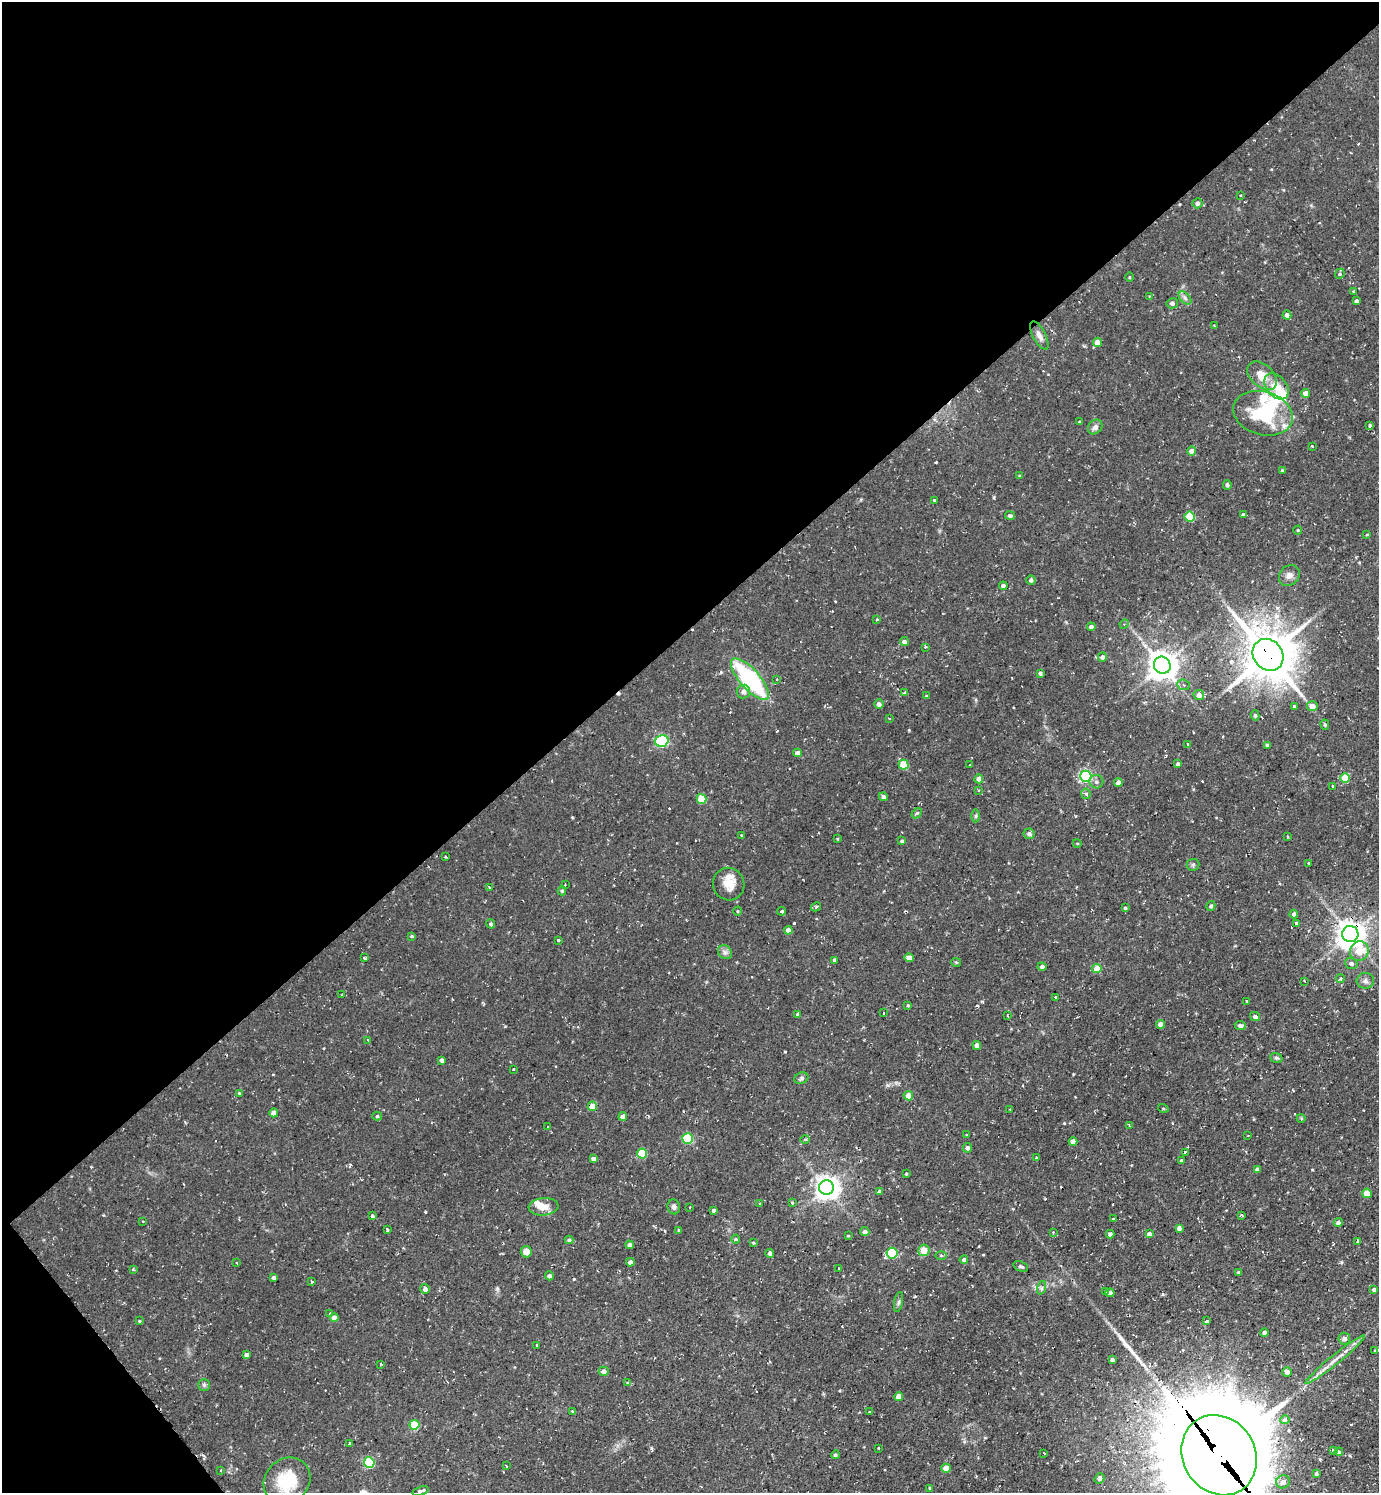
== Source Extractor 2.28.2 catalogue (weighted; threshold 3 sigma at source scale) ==
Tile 5 of 4 x 4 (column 1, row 2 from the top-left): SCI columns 155-1531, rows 2981-4471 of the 5960 x 5963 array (HDU 1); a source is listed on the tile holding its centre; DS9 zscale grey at full resolution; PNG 1381 x 1495 px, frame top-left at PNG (2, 2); each listed source drawn as its Kron ellipse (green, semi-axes under 4 px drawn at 4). Shown black and unused: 44% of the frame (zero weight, under 2 of 3 exposures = <1% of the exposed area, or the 3 px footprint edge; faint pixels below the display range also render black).
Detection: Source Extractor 2.28.2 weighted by HDU 2 'WHT'; one run over the whole footprint, this tile lists its part. Background 0.0712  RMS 0.0071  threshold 0.0321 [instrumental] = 3 sigma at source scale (4.5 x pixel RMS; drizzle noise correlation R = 1.50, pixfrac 1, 0.05/0.05 arcsec/px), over >= 5 px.
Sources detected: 253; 1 inside a brighter object's white glare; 10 cosmic-ray / hot-pixel residue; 1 long thin detection or spike segment (spike, bleed or trail) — neither listed nor drawn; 3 inside a brighter listed object's ellipse — not listed separately; the other 238 listed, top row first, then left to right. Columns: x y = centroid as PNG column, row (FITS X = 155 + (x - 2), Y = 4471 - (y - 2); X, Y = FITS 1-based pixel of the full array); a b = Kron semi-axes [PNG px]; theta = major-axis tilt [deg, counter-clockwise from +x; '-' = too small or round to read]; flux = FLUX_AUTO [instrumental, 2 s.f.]
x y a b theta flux
1241 195 3 2 - 0.77
1197 203 5 5 - 2.5
1340 274 5 4 - 1
1129 277 4 3 - 0.65
1353 292 3 3 - 1.9
1149 296 3 2 - 0.5
1185 298 8 4 -46 2.2
1356 301 4 3 - 2.1
1172 303 6 5 - 1.8
1287 315 4 4 - 2.6
1214 325 2 2 - 0.62
1039 336 15 6 -62 3.9
1098 342 5 4 - 6.1
1262 376 17 11 -42 11
1276 386 15 10 -49 14
1306 393 4 4 - 7.4
1263 413 30 21 -15 44
1079 422 3 3 - 5.1
1369 425 4 3 - 1.6
1095 427 8 6 48 2.9
1312 446 3 3 - 0.65
1192 451 4 4 - 5.7
1282 470 4 4 - 0.71
1019 476 4 3 - 0.69
1227 485 4 3 - 1.5
934 500 3 3 - 0.97
1243 515 3 3 - 5.6
1010 516 5 4 - 1.6
1190 517 5 5 - 34
1298 530 4 4 - 0.79
1367 534 4 2 - 0.53
1289 576 11 9 47 4.2
1031 580 5 4 - 1.9
1003 586 4 4 - 2.1
877 620 3 2 - 0.78
1124 624 5 4 - 0.92
1091 627 4 4 - 2.7
904 642 4 4 - 2.8
926 647 4 2 - 0.61
1268 655 17 14 -49 2900
1102 657 5 4 - 2.3
1162 665 9 8 - 1100
1040 673 4 3 - 1.5
750 679 26 10 -48 91
777 679 3 3 - 0.91
1183 685 6 5 - 1.7
743 691 7 7 - 3.9
905 693 3 3 - 2.5
1199 695 5 5 - 3.9
926 696 3 3 - 0.87
879 704 5 4 - 2.3
1294 706 3 3 - 2.5
1312 706 5 5 - 6
1255 715 5 4 - 1.1
889 718 3 2 - 0.64
1325 725 5 4 - 1
662 741 7 5 16 92
1187 744 3 2 - 0.79
1267 745 4 3 - 1.5
797 753 4 4 - 3.5
1178 764 4 4 - 2.3
904 765 5 5 - 21
970 765 3 3 - 1
1086 776 5 5 - 110
1345 778 5 5 - 18
979 779 4 4 - 5.8
1096 782 7 7 - 2.1
1118 783 4 4 - 3.3
1333 786 4 3 - 2.6
978 790 2 2 - 0.65
1086 794 5 4 - 1.6
883 797 4 4 - 2.5
702 799 5 5 - 24
917 813 6 4 42 1.1
976 816 6 4 89 1.2
1029 834 5 5 - 2.5
741 835 3 3 - 1.1
1287 837 3 3 - 0.8
837 839 3 2 - 0.95
902 841 4 4 - 1.4
1077 843 4 3 - 0.56
445 857 3 2 - 1.2
1309 864 3 3 - 4.7
1193 865 6 6 - 1.3
729 884 16 15 - 11
565 885 2 2 - 0.51
489 887 3 2 - 2.1
562 891 4 4 - 1.1
1211 906 5 4 - 1.5
816 907 5 3 - 1.1
1125 908 3 3 - 1.1
738 911 4 3 - 0.62
782 911 4 3 - 4.2
1294 914 4 4 - 2.6
1296 923 3 3 - 1.1
491 924 5 4 - 1.5
788 930 4 4 - 5
1350 934 8 8 - 970
412 936 4 3 - 0.76
558 940 3 3 - 1.8
1359 951 10 9 - 13
725 952 7 6 - 2.2
364 958 3 3 - 2.7
909 958 4 4 - 6.7
834 960 4 3 - 3.3
956 962 5 3 - 0.87
1351 963 6 5 - 2.2
1042 967 4 4 - 2.3
1097 969 4 4 - 11
1340 979 4 4 - 2.8
1305 981 3 2 - 0.59
1365 981 9 8 - 2.7
342 995 4 3 - 0.8
1056 997 3 3 - 4.1
1247 1001 3 2 - 0.72
908 1005 4 3 - 0.75
883 1013 3 3 - 1.1
797 1014 3 3 - 0.81
1007 1015 3 2 - 0.54
1255 1017 5 4 - 2.4
1161 1024 4 4 - 5.4
1240 1025 5 4 - 2.8
368 1040 4 3 - 4.2
977 1045 4 4 - 2.9
1276 1058 6 5 - 1.3
442 1060 4 3 - 2.1
514 1069 3 2 - 0.82
801 1078 7 5 23 1.5
239 1093 4 3 - 0.59
908 1096 5 4 - 6.3
592 1106 5 4 - 12
1163 1108 5 3 - 0.74
1010 1110 3 2 - 0.59
274 1113 4 4 - 4.9
377 1116 5 4 - 1.2
623 1117 4 4 - 3.9
1301 1118 4 4 - 0.94
1129 1125 4 2 - 1.3
548 1127 3 3 - 1.4
967 1135 3 2 - 0.75
1248 1136 3 2 - 0.53
688 1138 5 5 - 47
805 1139 4 4 - 1.5
1073 1142 4 4 - 6.2
967 1148 5 4 - 2.6
1185 1152 4 3 - 1.3
642 1153 5 5 - 24
1037 1158 3 3 - 5.1
593 1159 4 3 - 2
1181 1160 3 3 - 0.59
1257 1169 4 4 - 2.2
906 1174 3 3 - 2.2
826 1187 7 7 - 620
880 1191 4 4 - 1.7
1367 1193 4 4 - 14
792 1203 3 2 - 1
760 1204 3 3 - 1.6
544 1207 15 9 5 8.2
674 1207 7 6 - 2.1
690 1207 3 3 - 1.2
714 1210 4 3 - 6.3
1241 1215 3 3 - 0.96
372 1216 4 3 - 3.8
1113 1219 4 3 - 0.64
143 1221 3 3 - 0.62
1338 1222 4 4 - 2.3
1179 1228 4 4 - 2.7
387 1230 3 3 - 2.1
678 1230 4 2 - 0.6
865 1232 4 4 - 2.4
1053 1232 2 2 - 0.57
1110 1234 4 4 - 2.1
1149 1234 4 4 - 3.5
848 1236 4 2 - 0.59
736 1239 4 4 - 0.82
569 1240 4 4 - 1.3
753 1242 4 2 - 0.69
1358 1242 3 3 - 5.1
630 1245 4 4 - 2.9
924 1250 6 5 - 11
526 1252 6 5 - 6.4
770 1253 4 4 - 2
892 1253 5 5 - 55
941 1255 5 3 - 0.84
964 1260 4 4 - 2.1
630 1262 4 4 - 3.1
236 1263 3 2 - 0.78
1021 1266 7 5 -23 1.7
839 1268 3 3 - 2.4
133 1269 3 3 - 0.9
1238 1272 4 3 - 1.2
549 1276 4 4 - 1.6
274 1277 4 3 - 1.3
312 1281 3 3 - 1.6
1041 1288 7 4 71 1.4
425 1289 5 5 - 2.6
1374 1290 4 3 - 10
1106 1291 3 3 - 1.3
1110 1293 4 4 - 1.8
899 1302 10 4 79 1.6
330 1313 3 3 - 1.4
334 1318 4 4 - 4.6
139 1321 4 3 - 0.76
1207 1321 4 3 - 7.8
1264 1332 4 4 - 1.9
1344 1339 6 5 - 2.7
537 1345 3 2 - 0.75
1375 1350 4 2 - 0.51
247 1355 4 4 - 2.8
1112 1360 4 3 - 2.4
1335 1360 38 5 39 9.1
380 1364 4 3 - 0.86
604 1371 5 4 - 2.9
1287 1372 5 4 - 3.1
627 1383 4 3 - 1.3
204 1385 5 5 - 1.4
899 1397 4 4 - 6
572 1411 3 3 - 1.3
869 1412 2 2 - 0.56
1285 1420 5 4 - 4
414 1425 5 5 - 24
350 1443 3 3 - 3
878 1448 3 2 - 0.74
1334 1450 3 3 - 3.9
1339 1452 4 3 - 3.9
1044 1453 2 2 - 0.82
835 1455 4 4 - 1.4
1219 1455 42 36 -57 17000
369 1462 5 5 - 53
506 1466 3 2 - 0.76
946 1468 4 4 - 7.3
220 1470 3 2 - 0.76
1316 1473 3 3 - 1.2
1099 1478 5 4 - 1.5
287 1481 25 21 45 30
1283 1482 7 6 - 4.1
930 1488 3 3 - 1.4
421 1491 8 4 19 2.2
Overlapping masked pixels (flux is a lower limit): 4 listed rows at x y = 1268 655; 1350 934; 592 1106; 1219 1455
Isophote crosses this tile's border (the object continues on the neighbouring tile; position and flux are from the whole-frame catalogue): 2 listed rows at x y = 1219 1455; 421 1491